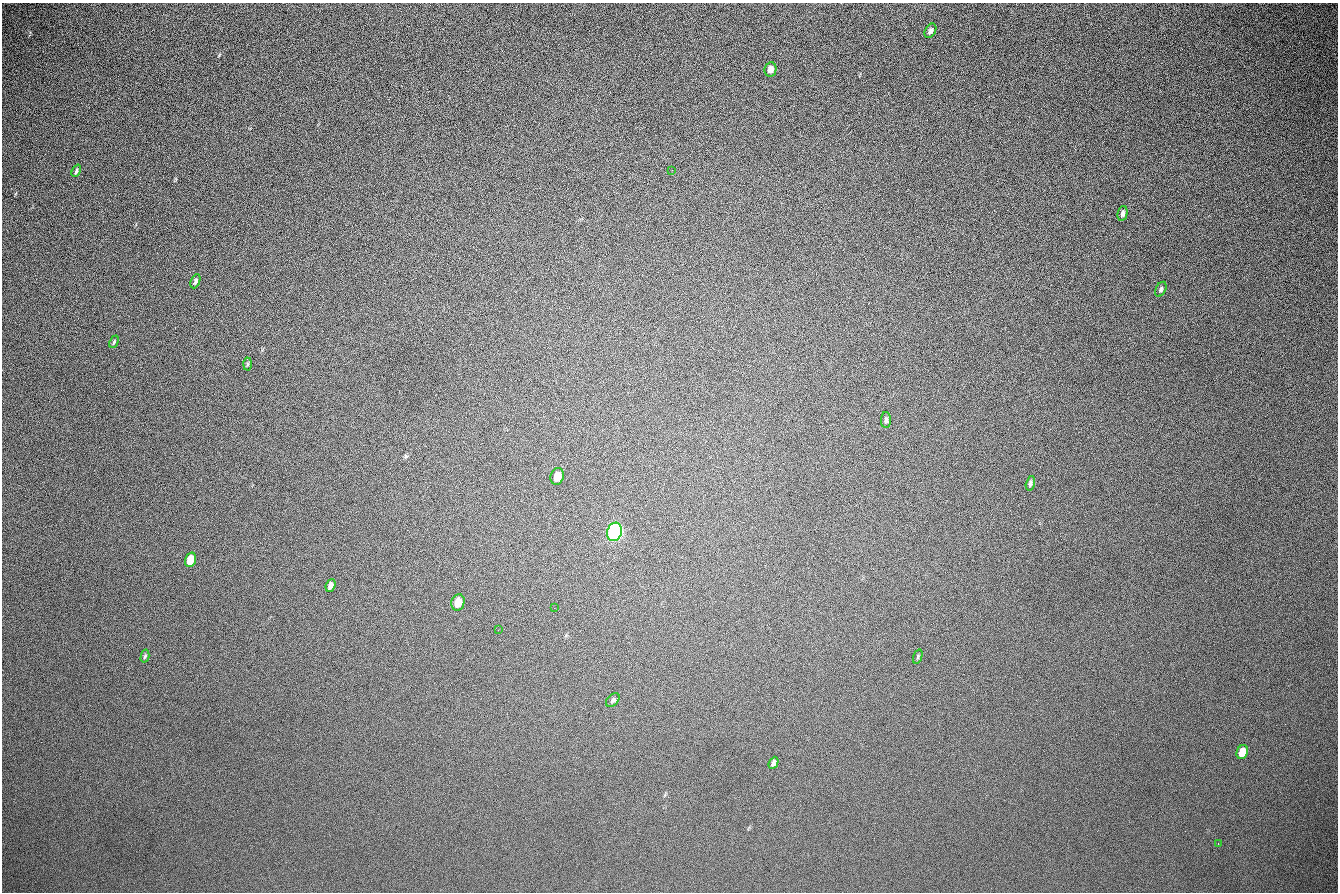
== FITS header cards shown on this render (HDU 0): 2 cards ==
NAXIS1  =                 1336 / length of data axis 1
NAXIS2  =                  890 / length of data axis 2

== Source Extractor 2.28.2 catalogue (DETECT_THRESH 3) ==
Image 1336 x 890 px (HDU 0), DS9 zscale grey, 1 PNG px = 1 image px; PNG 1340 x 894 px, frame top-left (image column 1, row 890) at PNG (2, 3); each listed source drawn as its Kron ellipse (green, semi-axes under 4 px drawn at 4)
Background 268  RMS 23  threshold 68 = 3 sigma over >= 5 px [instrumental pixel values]
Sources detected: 24; all 24 listed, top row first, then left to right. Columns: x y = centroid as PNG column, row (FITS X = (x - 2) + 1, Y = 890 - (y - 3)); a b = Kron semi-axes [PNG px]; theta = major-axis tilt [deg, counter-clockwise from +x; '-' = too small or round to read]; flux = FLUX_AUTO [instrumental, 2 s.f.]
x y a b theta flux
930 31 8 5 59 5000
770 69 7 6 - 8100
672 170 3 2 - 1200
76 171 6 4 65 3100
1122 213 8 4 79 4200
195 281 7 4 67 4000
1161 289 8 5 60 3700
114 342 6 3 66 2000
247 364 6 4 88 2400
886 420 8 5 89 3700
557 476 8 6 71 18000
1030 483 7 4 76 3500
614 532 9 7 71 700000
190 560 7 5 72 33000
331 585 7 4 70 5600
458 602 8 6 75 20000
554 608 2 2 - 770
498 630 2 2 - 870
145 656 7 4 76 2700
918 657 7 4 71 2300
613 700 8 5 45 3400
1242 752 7 5 66 31000
773 763 6 4 64 5000
1218 843 2 2 - 2400